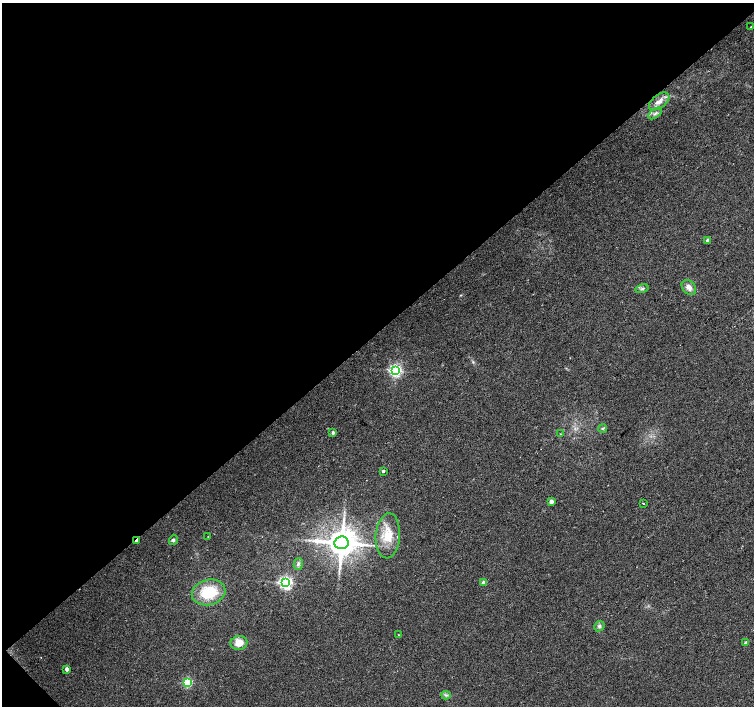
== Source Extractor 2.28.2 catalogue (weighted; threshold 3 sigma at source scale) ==
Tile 5 of 4 x 4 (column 1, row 2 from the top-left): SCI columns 3-1506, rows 3028-4434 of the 6018 x 5989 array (HDU 1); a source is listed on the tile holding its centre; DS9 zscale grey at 2 x 2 block average (1 PNG px = mean of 2 x 2 image px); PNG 756 x 708 px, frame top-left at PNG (2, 3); each listed source drawn as its Kron ellipse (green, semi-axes under 4 px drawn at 4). Shown black and unused: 47% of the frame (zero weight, under 2 of 3 exposures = <1% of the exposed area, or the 3 px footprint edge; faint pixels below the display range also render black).
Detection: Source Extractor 2.28.2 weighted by HDU 2 'WHT'; one run over the whole footprint, this tile lists its part. Background 0.0386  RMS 0.0086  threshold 0.0389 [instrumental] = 3 sigma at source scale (4.5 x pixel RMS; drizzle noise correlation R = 1.50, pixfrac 1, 0.0396/0.0396 arcsec/px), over >= 5 px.
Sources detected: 30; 1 inside a brighter listed object's ellipse — not listed separately; the other 29 listed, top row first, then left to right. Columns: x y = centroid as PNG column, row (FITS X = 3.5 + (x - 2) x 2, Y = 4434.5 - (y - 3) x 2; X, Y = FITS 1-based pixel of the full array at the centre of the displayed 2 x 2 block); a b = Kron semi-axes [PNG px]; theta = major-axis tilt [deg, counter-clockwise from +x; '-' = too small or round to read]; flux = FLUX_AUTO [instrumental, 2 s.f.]
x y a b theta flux
751 27 2 2 - 4
659 101 12 6 38 15
655 113 8 3 35 4.7
708 240 2 2 - 13
689 287 8 6 -48 11
642 289 7 2 12 3.3
395 371 4 4 - 450
603 428 4 3 - 2.8
333 433 3 3 - 7.3
560 434 3 2 - 1.1
383 471 2 2 - 4.8
551 501 2 2 - 19
643 504 2 2 - 3.7
388 536 22 12 86 46
208 537 2 2 - 0.76
136 540 3 2 - 9.9
173 540 5 4 - 4.1
341 543 7 6 - 3900
298 564 6 4 74 4.9
484 582 3 3 - 17
286 583 4 4 - 550
209 592 17 12 15 72
599 626 5 4 - 4.7
399 635 3 2 - 1.4
239 643 8 7 - 22
746 643 2 2 - 7.6
67 669 3 2 - 15
188 682 3 3 - 190
446 695 5 3 - 3.4
Overlapping masked pixels (flux is a lower limit): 1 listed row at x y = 136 540